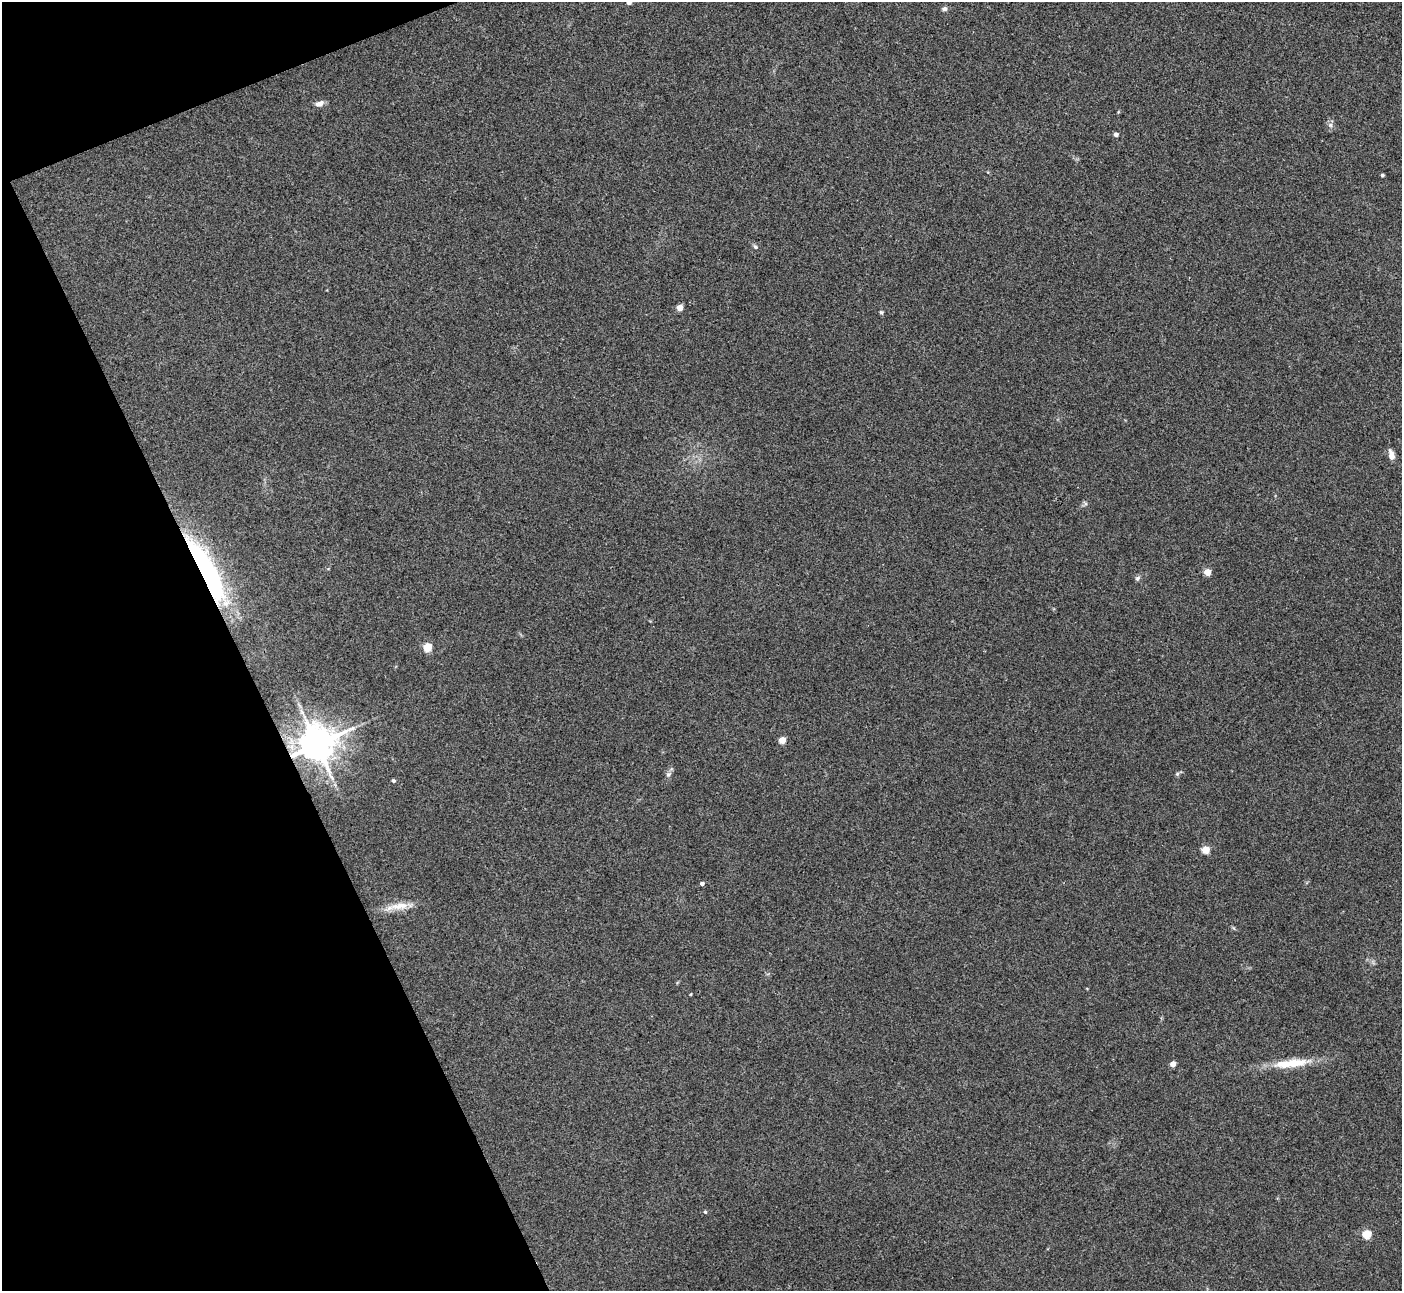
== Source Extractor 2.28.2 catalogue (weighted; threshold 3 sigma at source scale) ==
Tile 5 of 4 x 4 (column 1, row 2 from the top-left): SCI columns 2-1401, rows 2729-4017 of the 5603 x 5591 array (HDU 1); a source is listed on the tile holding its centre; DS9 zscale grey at full resolution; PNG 1404 x 1293 px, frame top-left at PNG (2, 2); no overlay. Shown black and unused: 19% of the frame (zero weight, under 3 of 4 exposures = <1% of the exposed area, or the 3 px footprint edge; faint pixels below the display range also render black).
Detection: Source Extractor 2.28.2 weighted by HDU 2 'WHT'; one run over the whole footprint, this tile lists its part. Background 0.106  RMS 0.0063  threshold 0.0281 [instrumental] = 3 sigma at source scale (4.5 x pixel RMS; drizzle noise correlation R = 1.50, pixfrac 1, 0.05/0.05 arcsec/px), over >= 5 px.
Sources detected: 26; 1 inside a brighter object's white glare — not listed; the other 25 listed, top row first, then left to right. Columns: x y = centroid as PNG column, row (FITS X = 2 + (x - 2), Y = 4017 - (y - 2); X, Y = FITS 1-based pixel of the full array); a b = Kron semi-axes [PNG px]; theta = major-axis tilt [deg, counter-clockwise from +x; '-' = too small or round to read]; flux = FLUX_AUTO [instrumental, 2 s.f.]
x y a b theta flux
944 9 7 5 -3 1.6
319 103 11 7 21 3.1
1330 125 7 4 -90 1.5
1116 134 4 4 - 2.7
1382 175 4 3 - 1.2
755 247 6 5 - 1.3
680 307 4 4 - 11
881 312 5 4 - 0.89
1391 455 11 6 -77 4.8
195 554 91 19 -48 120
1207 572 4 4 - 13
1137 578 7 6 - 1.4
428 647 5 5 - 23
782 740 4 4 - 12
316 744 10 9 - 1800
668 774 8 6 48 1.9
1177 774 6 5 - 1.1
393 781 4 4 - 1.3
1206 849 5 4 - 18
702 883 4 4 - 2
400 906 31 9 7 9.4
1292 1063 51 10 6 19
1173 1064 4 4 - 7.8
705 1212 4 4 - 1
1367 1234 5 5 - 32
Overlapping masked pixels (flux is a lower limit): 2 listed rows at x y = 195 554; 316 744